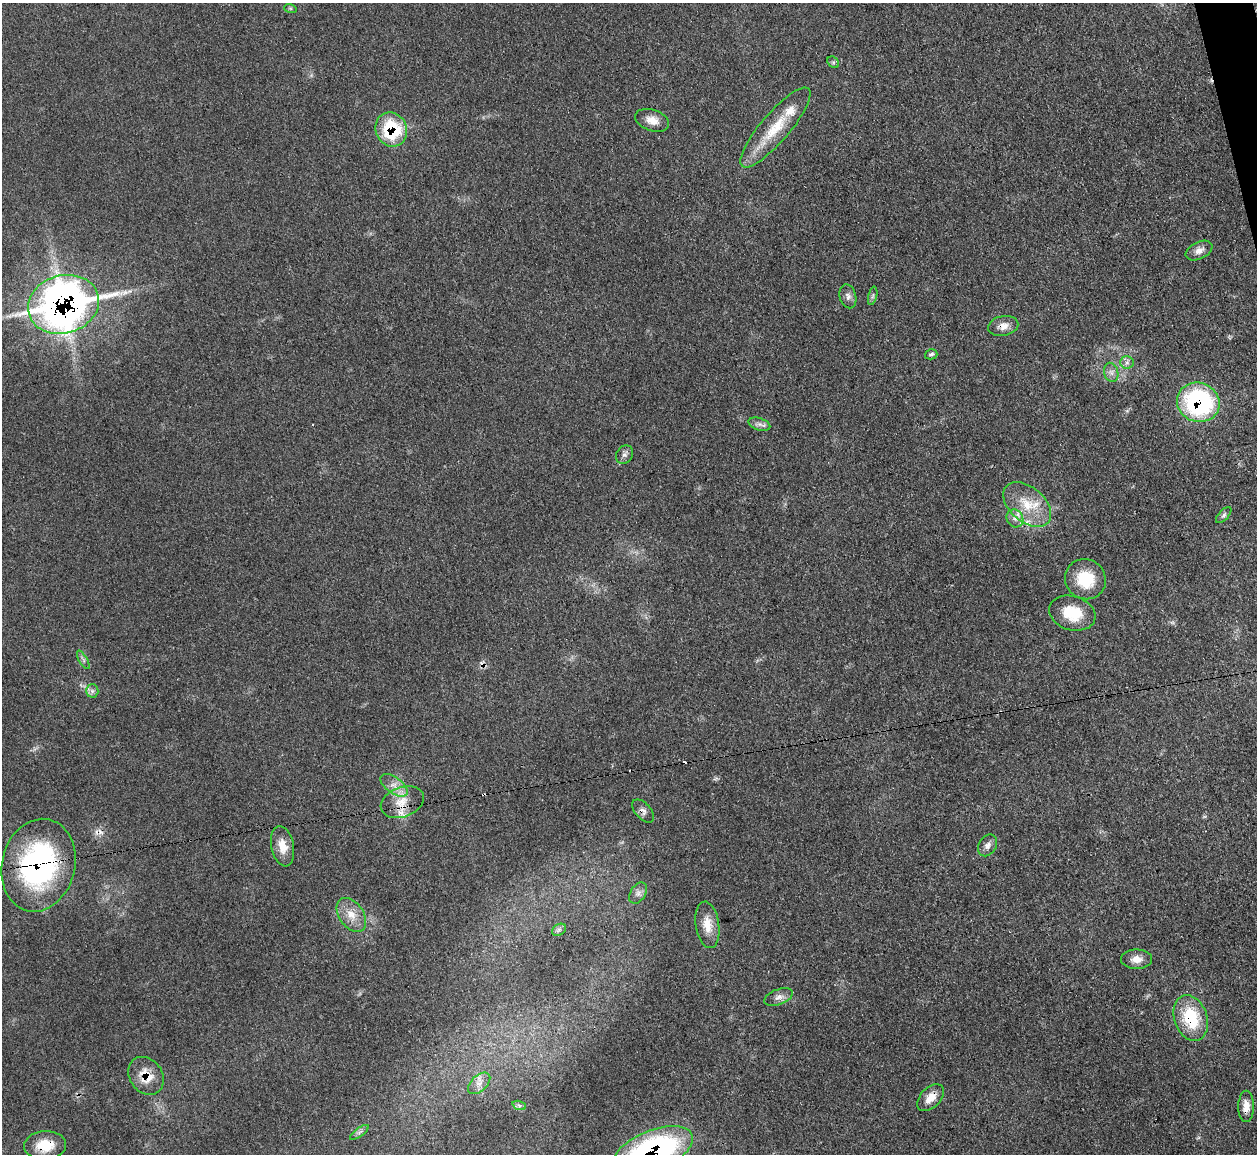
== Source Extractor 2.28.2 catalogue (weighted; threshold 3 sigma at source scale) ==
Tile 10 of 4 x 4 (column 2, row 3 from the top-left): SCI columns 1258-2512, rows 1405-2556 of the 5025 x 4997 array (HDU 1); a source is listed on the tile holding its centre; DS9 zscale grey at full resolution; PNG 1259 x 1156 px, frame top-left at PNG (2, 3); each listed source drawn as its Kron ellipse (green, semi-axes under 4 px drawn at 4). Shown black and unused: <1% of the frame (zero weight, under 3 of 4 exposures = <1% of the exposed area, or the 3 px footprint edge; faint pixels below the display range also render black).
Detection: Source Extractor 2.28.2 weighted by HDU 2 'WHT'; one run over the whole footprint, this tile lists its part. Background 0.0431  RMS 0.0056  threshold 0.0251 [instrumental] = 3 sigma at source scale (4.5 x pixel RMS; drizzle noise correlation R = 1.50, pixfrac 1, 0.05/0.05 arcsec/px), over >= 5 px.
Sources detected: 52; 5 cosmic-ray / hot-pixel residue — neither listed nor drawn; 3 inside a brighter listed object's ellipse — not listed separately; the other 44 listed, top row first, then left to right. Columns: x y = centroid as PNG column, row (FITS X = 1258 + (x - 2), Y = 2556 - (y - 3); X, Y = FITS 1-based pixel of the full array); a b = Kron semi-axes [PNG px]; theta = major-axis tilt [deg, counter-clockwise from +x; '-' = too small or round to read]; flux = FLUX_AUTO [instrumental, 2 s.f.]
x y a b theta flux
290 8 6 4 -18 0.7
833 62 6 5 - 1
652 120 17 10 -19 6
775 128 51 14 49 22
391 130 17 15 -66 33
1199 251 14 8 26 3.7
848 296 12 8 -74 2.7
873 296 9 4 77 1.2
63 304 36 29 17 390
1003 326 15 10 11 5.2
931 354 6 5 - 1.5
1127 362 6 6 - 1.6
1111 372 10 7 -74 2.5
1198 402 21 19 -23 86
759 424 11 6 -18 2.1
625 455 10 8 54 2.1
1027 504 28 17 -40 18
1224 515 10 5 47 1.4
1015 518 9 8 - 3.2
1085 579 21 19 -34 19
1072 613 24 17 -17 17
83 660 10 4 -61 1.4
92 691 6 6 - 1.8
394 785 16 8 -36 5.2
402 802 22 15 21 11
643 811 14 7 -48 2.8
988 845 12 8 58 2.9
283 846 20 11 -78 7.7
38 865 47 36 76 110
638 893 11 7 59 2.6
351 915 19 12 -55 8.2
707 925 23 11 -82 8.8
559 930 7 5 30 1.3
1137 959 15 9 1 4.8
779 997 15 7 21 3.4
1191 1018 23 16 -71 28
146 1076 20 16 -53 10
479 1083 13 8 43 3.9
930 1098 16 10 47 6.4
519 1105 7 4 -19 1.1
1246 1106 16 8 90 5.9
359 1132 11 3 35 1.1
45 1145 21 14 4 13
653 1151 42 20 23 150
Overlapping masked pixels (flux is a lower limit): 13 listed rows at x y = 391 130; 63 304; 1003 326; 1198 402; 402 802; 643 811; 38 865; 1191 1018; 146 1076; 930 1098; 1246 1106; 45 1145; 653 1151
Isophote crosses this tile's border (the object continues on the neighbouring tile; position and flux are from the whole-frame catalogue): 1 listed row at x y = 653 1151